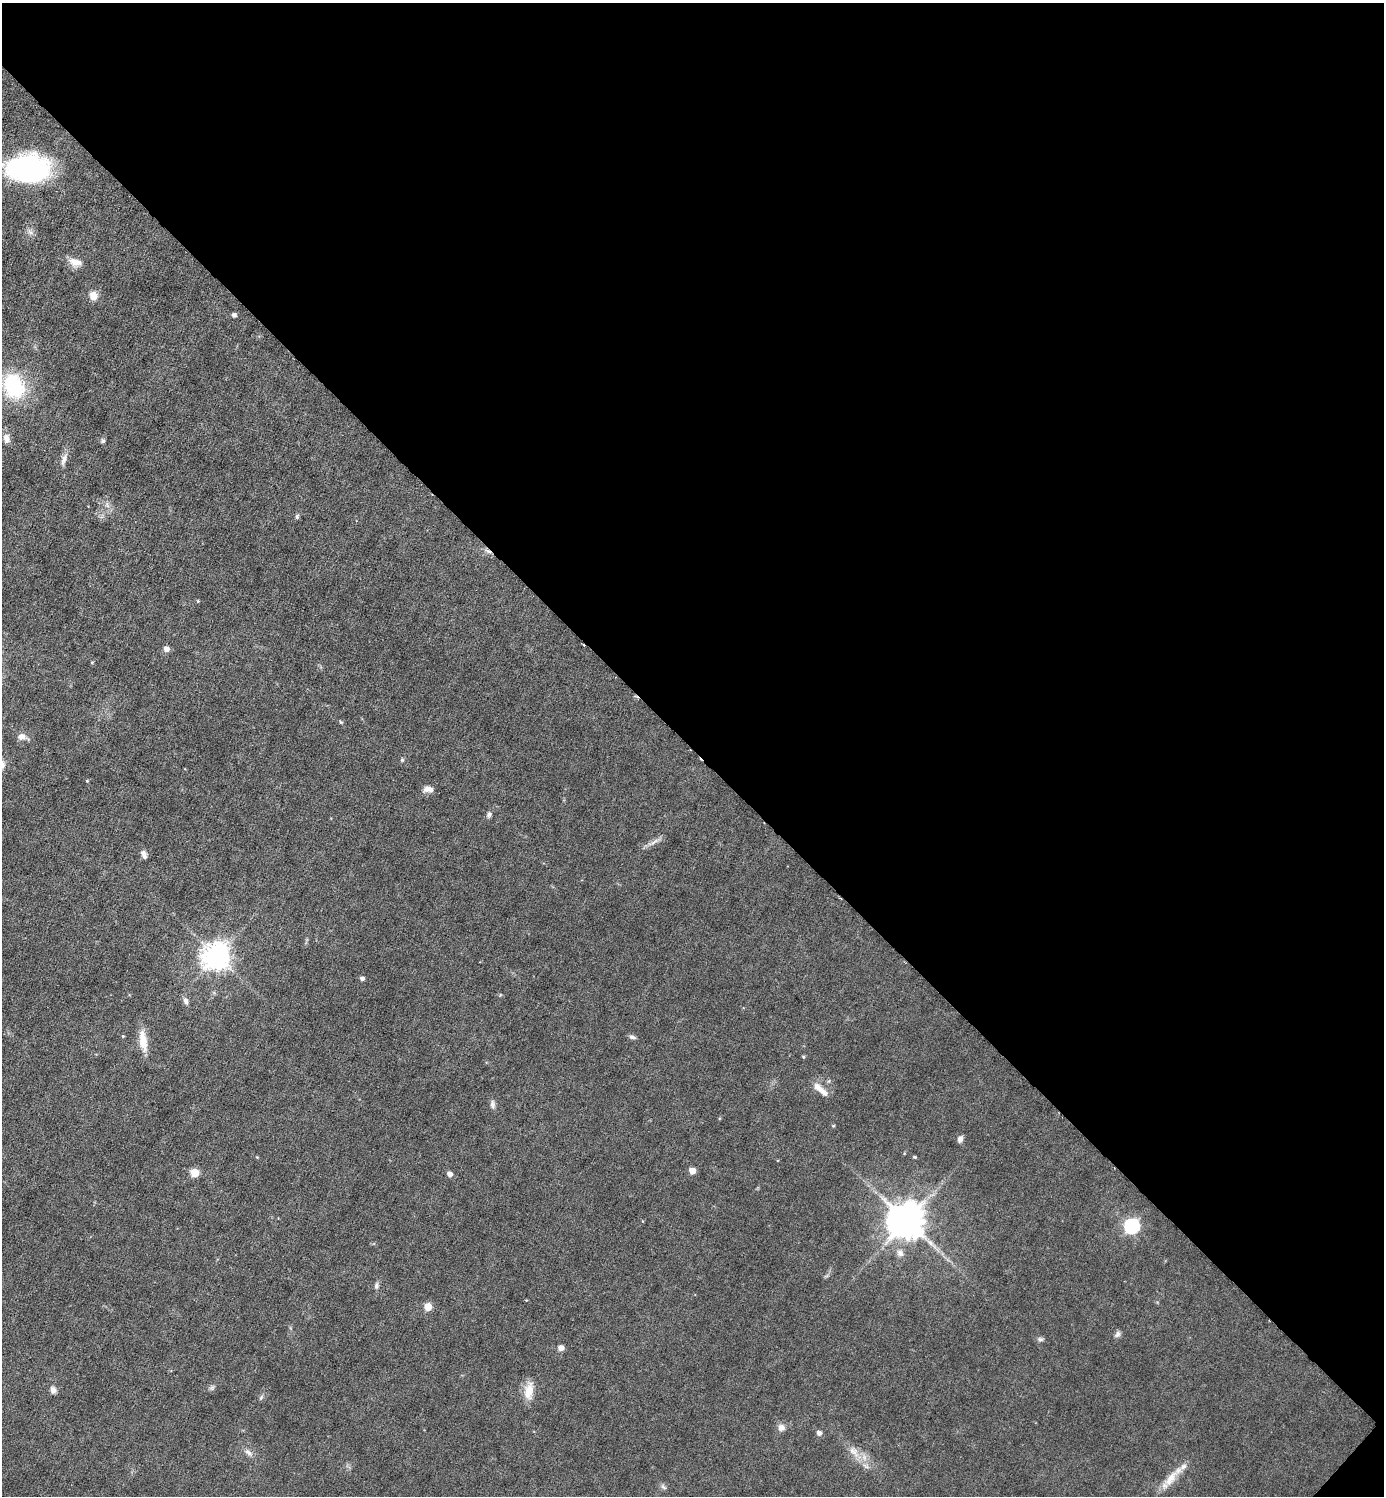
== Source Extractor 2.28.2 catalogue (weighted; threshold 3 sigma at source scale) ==
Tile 8 of 4 x 4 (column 4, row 2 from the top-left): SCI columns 4444-5825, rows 2991-4484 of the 5980 x 5979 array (HDU 1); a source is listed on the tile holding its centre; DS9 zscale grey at full resolution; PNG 1386 x 1498 px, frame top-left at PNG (2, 3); no overlay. Shown black and unused: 50% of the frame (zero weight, under 3 of 6 exposures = <1% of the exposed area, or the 3 px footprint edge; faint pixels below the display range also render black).
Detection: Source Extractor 2.28.2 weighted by HDU 2 'WHT'; one run over the whole footprint, this tile lists its part. Background 0.0451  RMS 0.005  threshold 0.0203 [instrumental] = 3 sigma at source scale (4.09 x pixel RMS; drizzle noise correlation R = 1.36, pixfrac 0.8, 0.05/0.05 arcsec/px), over >= 5 px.
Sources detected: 59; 1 inside a brighter object's white glare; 1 cosmic-ray / hot-pixel residue — not listed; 3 inside a brighter listed object's ellipse — not listed separately; the other 54 listed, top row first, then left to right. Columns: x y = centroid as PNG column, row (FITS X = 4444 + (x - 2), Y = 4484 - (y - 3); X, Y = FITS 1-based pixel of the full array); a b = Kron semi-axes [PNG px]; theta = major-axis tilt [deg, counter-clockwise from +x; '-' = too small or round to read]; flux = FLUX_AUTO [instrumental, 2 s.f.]
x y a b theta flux
28 168 37 23 1 94
75 262 17 9 -14 4.6
93 296 9 8 - 4.6
234 315 4 4 - 1.6
14 387 28 23 -68 33
6 438 13 8 -83 2.8
103 441 6 5 - 0.91
64 459 15 7 73 2.9
297 517 7 5 65 0.81
198 601 5 3 - 0.38
166 649 6 5 - 2.4
92 662 4 4 - 0.45
341 722 5 4 - 0.64
21 737 10 9 - 2.7
402 760 5 4 - 0.63
87 781 4 4 - 0.42
428 789 12 7 -5 2.8
489 815 8 6 60 1.2
654 842 15 3 35 2.1
143 853 8 8 - 1.7
217 956 9 9 - 560
362 978 5 4 - 1.6
186 1001 10 6 -72 1.9
123 1036 4 4 - 0.47
632 1037 9 5 -16 1.3
143 1040 29 9 -81 7.3
803 1057 5 4 - 0.5
821 1090 20 7 -38 4.7
493 1104 13 6 -81 1.6
833 1126 5 3 - 0.44
960 1139 8 6 67 1.8
257 1157 3 3 - 0.35
915 1157 5 3 - 0.58
692 1171 5 5 - 5.3
195 1173 5 5 - 14
449 1174 5 5 - 2.3
906 1221 11 10 - 1300
1132 1226 7 7 - 82
900 1253 11 9 -47 2.6
376 1286 8 6 79 1.3
428 1306 5 5 - 9.5
1117 1334 8 7 - 1.5
1040 1339 8 5 -14 1.1
561 1348 5 5 - 3.3
212 1388 7 6 - 1
53 1390 8 7 - 2.1
529 1391 24 11 79 6.5
261 1398 8 5 63 0.88
781 1427 8 7 - 2.9
819 1433 5 5 - 1.8
248 1452 13 7 -41 2.2
854 1452 20 9 -48 5.6
1171 1478 27 11 54 7.7
663 1487 9 5 -62 1.1
Isophote crosses this tile's border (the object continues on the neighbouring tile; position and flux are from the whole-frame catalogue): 1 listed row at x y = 28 168